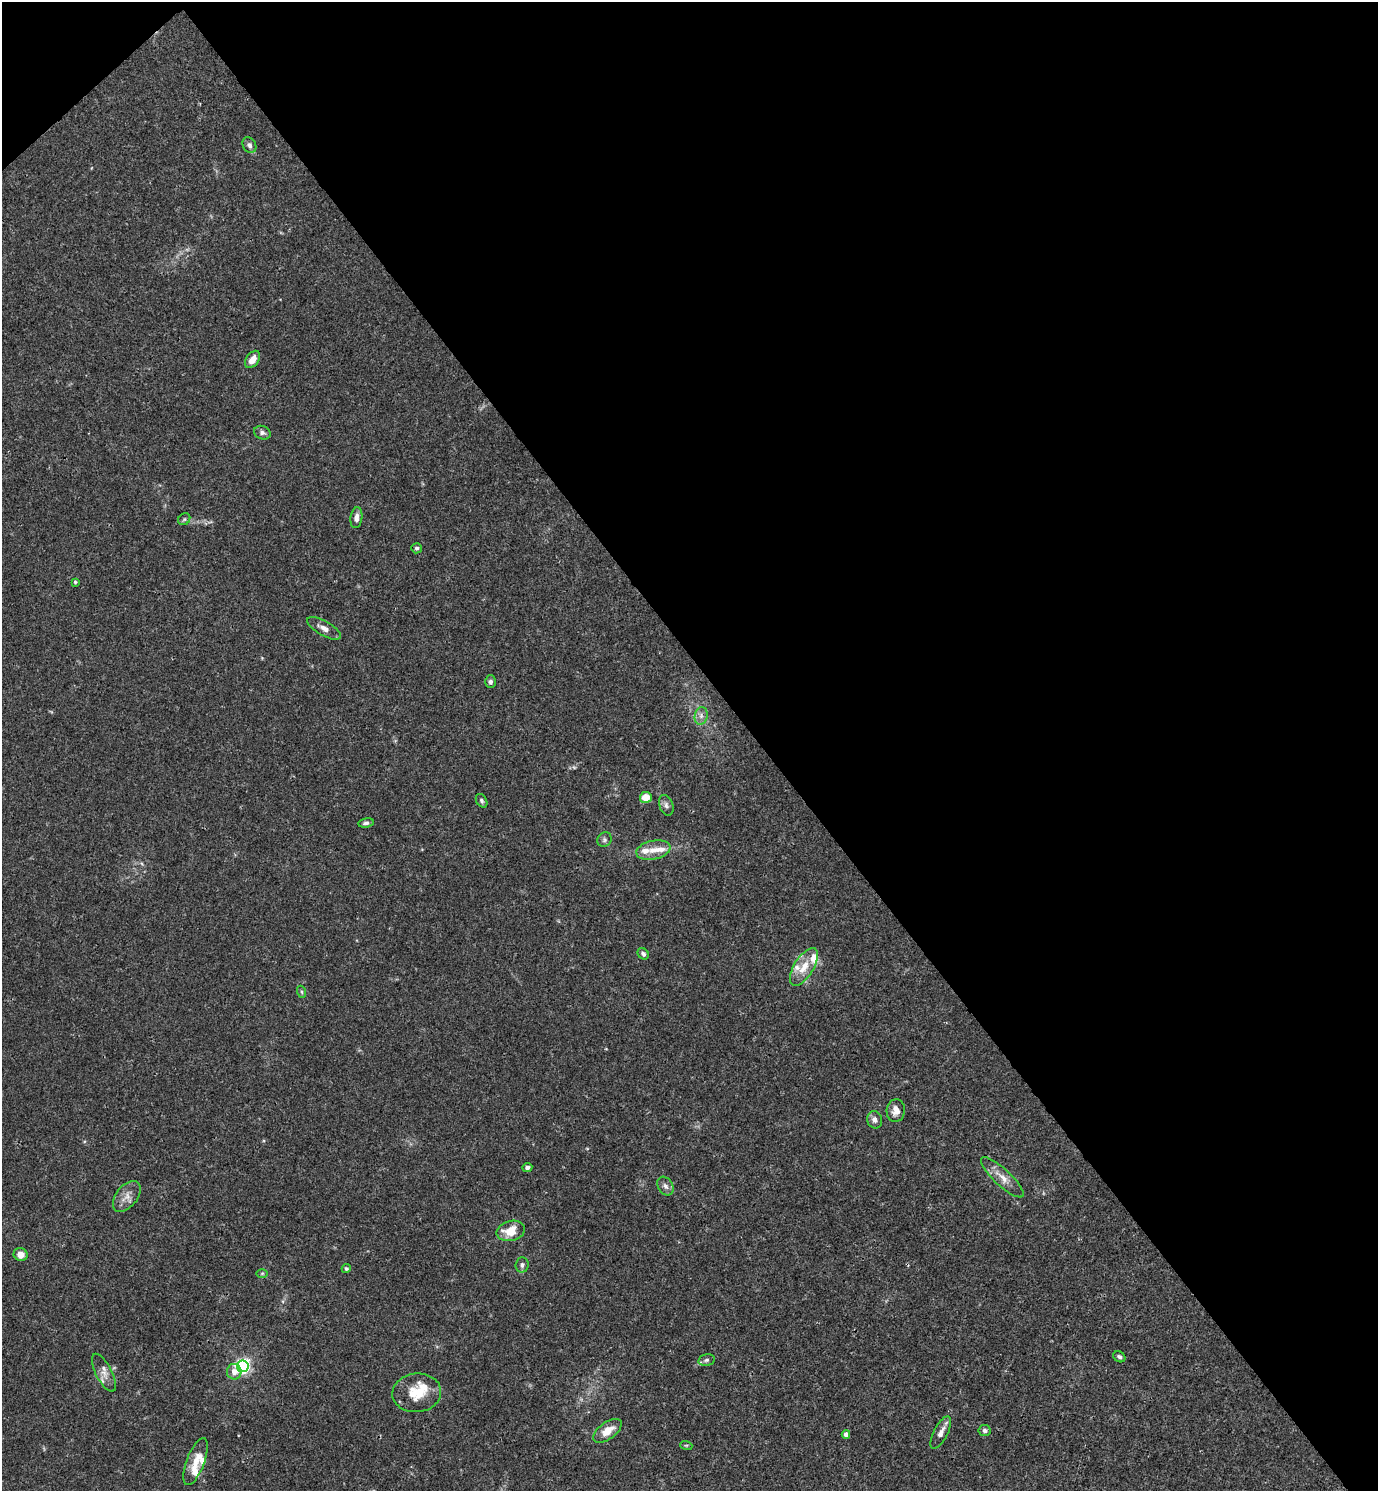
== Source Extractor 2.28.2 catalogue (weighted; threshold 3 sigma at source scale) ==
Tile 3 of 4 x 4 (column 3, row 1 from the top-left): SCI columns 3050-4425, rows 4468-5956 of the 5958 x 5961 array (HDU 1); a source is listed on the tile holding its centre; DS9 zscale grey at full resolution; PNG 1380 x 1493 px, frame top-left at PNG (2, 2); each listed source drawn as its Kron ellipse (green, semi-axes under 4 px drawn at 4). Shown black and unused: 46% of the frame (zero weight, under 3 of 4 exposures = <1% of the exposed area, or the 3 px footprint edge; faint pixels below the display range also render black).
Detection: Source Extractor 2.28.2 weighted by HDU 2 'WHT'; one run over the whole footprint, this tile lists its part. Background 0.016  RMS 0.0021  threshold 0.00952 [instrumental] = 3 sigma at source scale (4.5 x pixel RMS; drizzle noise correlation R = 1.50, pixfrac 1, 0.05/0.05 arcsec/px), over >= 5 px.
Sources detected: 49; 7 inside a brighter listed object's ellipse — not listed separately; the other 42 listed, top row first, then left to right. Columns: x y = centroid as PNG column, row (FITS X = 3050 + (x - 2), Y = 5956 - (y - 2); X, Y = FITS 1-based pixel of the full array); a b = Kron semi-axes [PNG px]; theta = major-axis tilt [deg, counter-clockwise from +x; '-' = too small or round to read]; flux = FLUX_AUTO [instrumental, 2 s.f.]
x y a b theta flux
249 145 8 6 -57 0.71
252 359 10 6 54 1.8
262 433 8 6 -20 0.65
356 518 10 6 82 1
184 519 6 5 - 0.37
417 548 5 5 - 0.44
75 582 4 4 - 0.25
324 628 19 7 -29 1.4
490 682 6 5 - 0.61
701 716 9 6 79 0.87
646 797 6 5 - 3.2
482 801 7 5 -60 0.48
666 805 11 7 -70 0.82
366 823 8 5 10 0.56
604 840 7 6 - 0.51
653 850 17 9 11 2.2
643 954 6 5 - 0.52
804 967 21 9 58 3.4
302 992 6 4 -71 0.3
896 1111 11 9 84 1.8
875 1120 9 7 -73 0.97
527 1167 5 4 - 0.66
1002 1177 28 8 -43 2.5
665 1186 10 7 -57 0.88
127 1196 18 10 52 2
511 1231 14 10 14 3.8
21 1255 7 6 - 1.6
522 1265 7 6 - 0.64
346 1269 4 4 - 0.37
262 1273 6 4 1 0.23
1119 1357 6 5 - 0.53
706 1360 8 5 12 0.53
243 1366 6 6 - 56
234 1372 8 7 - 1.6
104 1373 21 8 -63 1.8
417 1393 24 19 5 5.4
607 1431 17 8 37 2.7
985 1431 6 5 - 0.65
941 1432 18 7 63 1.4
846 1434 4 4 - 1.1
686 1445 6 4 -17 0.24
195 1462 25 9 69 3.2